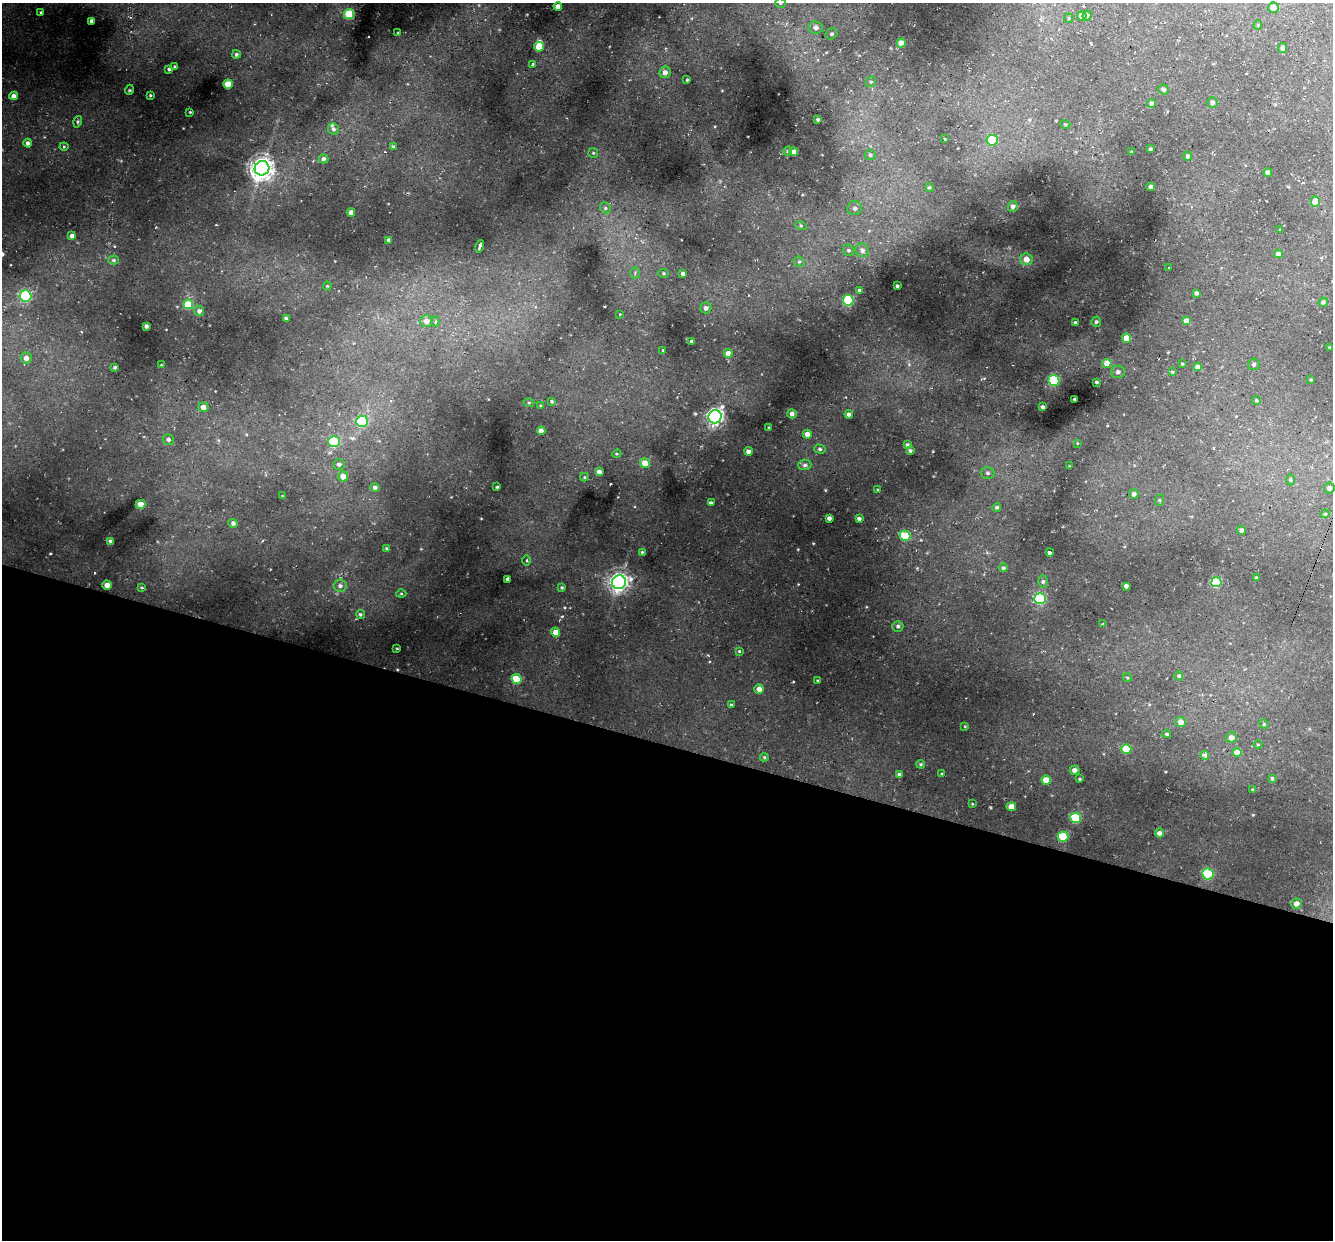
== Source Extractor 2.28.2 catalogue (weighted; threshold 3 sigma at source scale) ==
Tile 14 of 4 x 4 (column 2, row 4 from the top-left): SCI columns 1353-2683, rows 371-1608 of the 5450 x 5447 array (HDU 1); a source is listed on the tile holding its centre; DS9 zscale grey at full resolution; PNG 1335 x 1242 px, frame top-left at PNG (2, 3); each listed source drawn as its Kron ellipse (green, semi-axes under 4 px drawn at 4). Shown black and unused: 40% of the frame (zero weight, under 2 of 3 exposures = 6% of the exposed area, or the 3 px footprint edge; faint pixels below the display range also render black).
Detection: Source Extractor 2.28.2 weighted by HDU 2 'WHT'; one run over the whole footprint, this tile lists its part. Background 0.0372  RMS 0.0052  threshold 0.0235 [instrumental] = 3 sigma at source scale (4.5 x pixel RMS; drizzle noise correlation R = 1.50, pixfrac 1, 0.05/0.05 arcsec/px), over >= 5 px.
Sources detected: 215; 4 cosmic-ray / hot-pixel residue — neither listed nor drawn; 2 inside a brighter listed object's ellipse — not listed separately; the other 209 listed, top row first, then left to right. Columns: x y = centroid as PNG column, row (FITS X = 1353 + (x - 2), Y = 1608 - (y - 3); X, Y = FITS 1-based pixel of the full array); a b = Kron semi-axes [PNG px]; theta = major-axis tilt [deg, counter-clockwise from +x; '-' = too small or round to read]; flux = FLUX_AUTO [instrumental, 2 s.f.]
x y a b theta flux
780 3 5 4 - 0.64
558 6 4 4 - 3.2
1273 7 5 5 - 3
41 12 3 2 - 0.44
349 14 5 5 - 23
1082 16 5 4 - 4.5
1087 16 5 4 - 0.9
1069 18 5 4 - 0.53
92 21 3 3 - 1.4
1258 25 4 4 - 0.61
816 28 7 6 - 2.1
398 33 3 2 - 0.42
831 34 6 5 - 0.87
901 43 4 4 - 5.4
539 47 5 5 - 7.3
1283 48 5 4 - 1.4
236 54 4 4 - 0.73
532 65 3 3 - 1.5
175 67 3 3 - 0.64
169 69 4 3 - 0.92
665 72 6 5 - 2.5
687 80 3 3 - 0.5
871 82 5 5 - 0.72
228 84 4 4 - 10
1163 89 5 5 - 1.3
129 90 5 3 - 0.44
150 95 3 2 - 0.49
14 96 4 4 - 2.1
1212 102 5 5 - 1.6
1151 103 4 4 - 1.6
190 112 3 2 - 0.37
818 119 3 3 - 0.83
78 122 6 3 73 0.63
1065 124 5 3 - 0.43
334 129 6 5 - 1.2
944 139 3 3 - 0.97
992 140 5 5 - 20
28 143 4 4 - 1.3
64 147 4 4 - 0.5
393 147 4 3 - 0.53
1150 149 3 3 - 0.61
788 151 4 3 - 0.56
794 152 4 4 - 4
1131 152 3 2 - 0.4
593 153 5 5 - 0.55
870 155 5 5 - 0.8
1188 156 4 4 - 1.2
324 159 4 4 - 1.2
262 168 7 7 - 370
1268 173 4 4 - 2.9
929 187 4 4 - 0.68
1151 187 4 4 - 2.2
1315 202 5 4 - 8.3
1013 206 5 5 - 1.7
605 208 6 5 - 0.76
855 208 7 7 - 1.4
351 212 4 4 - 2.4
801 226 6 3 -19 0.6
1280 230 3 3 - 0.37
72 236 4 4 - 1.7
389 240 4 4 - 1.1
480 246 6 3 77 2.8
848 250 6 5 - 0.92
862 250 7 6 - 2
1278 254 4 4 - 2.1
1026 259 6 6 - 4.4
114 260 5 4 - 0.78
799 262 6 5 - 0.85
1168 268 3 2 - 0.4
635 273 6 5 - 1
663 273 5 4 - 0.6
683 274 4 4 - 1.4
327 286 4 4 - 0.47
897 286 3 3 - 0.74
860 291 4 4 - 1.4
1196 293 3 3 - 1
26 296 6 5 - 62
848 300 5 5 - 41
1323 302 5 4 - 1.3
188 304 5 5 - 15
706 308 5 5 - 1.5
199 311 5 5 - 1.5
620 314 3 2 - 0.65
286 318 4 3 - 1.1
426 321 6 6 - 3
1186 321 4 4 - 3
435 322 5 4 - 0.67
1096 322 5 5 - 0.93
1075 323 3 3 - 0.97
146 326 4 4 - 1.4
1126 338 4 4 - 6.7
692 341 4 3 - 1.1
1329 348 3 2 - 0.39
663 350 3 2 - 0.69
728 353 4 4 - 2.4
26 358 5 5 - 3.3
1107 363 4 4 - 7
1182 364 3 3 - 0.39
1254 364 6 5 - 1.2
161 365 3 3 - 0.34
115 367 3 3 - 0.75
1198 367 4 4 - 2.1
1118 372 7 6 - 1.3
1172 372 4 3 - 0.55
1054 380 5 5 - 33
1311 380 4 2 - 0.36
1096 382 3 3 - 0.69
1075 399 3 3 - 0.78
1257 400 4 4 - 0.6
552 401 4 3 - 0.55
529 403 5 3 - 0.45
541 406 3 3 - 0.61
203 407 5 5 - 2.6
1043 407 3 3 - 1.4
792 414 5 4 - 1.8
849 414 4 4 - 1.7
715 417 7 6 - 150
362 421 6 6 - 37
769 428 3 3 - 0.56
541 431 4 4 - 3.4
807 434 4 4 - 3
168 439 6 5 - 1.3
334 442 6 5 - 32
1077 443 4 2 - 0.31
907 445 4 3 - 0.76
820 449 6 4 -17 0.83
748 451 4 4 - 2.1
910 451 3 3 - 0.79
617 454 4 3 - 0.49
645 463 5 5 - 5.8
339 464 6 5 - 1.2
805 465 7 5 2 1.2
1069 466 3 2 - 0.3
599 472 4 4 - 2.5
987 473 7 6 - 1.2
343 476 5 5 - 3.7
584 477 4 4 - 0.49
1290 480 5 3 - 0.57
375 487 5 4 - 1.3
497 487 3 3 - 0.43
1329 488 5 5 - 1.6
878 490 3 3 - 0.38
1134 494 5 4 - 1.7
282 496 3 2 - 0.37
1160 500 6 4 72 0.54
711 503 4 4 - 1.2
141 504 5 4 - 7.3
997 507 4 4 - 0.81
1325 514 4 3 - 0.49
829 518 4 4 - 1.7
859 519 4 3 - 1.4
233 523 5 4 - 1.4
1241 530 4 4 - 1.3
905 536 5 5 - 23
110 541 4 3 - 1.1
387 548 4 3 - 0.59
642 552 4 4 - 0.51
1049 552 4 3 - 3.5
526 560 5 3 - 0.63
1003 568 4 4 - 0.92
1256 578 3 3 - 0.53
508 579 4 4 - 2.1
619 582 7 6 - 190
1043 582 6 5 - 0.87
1216 582 5 5 - 29
107 585 4 4 - 4.3
340 586 6 6 - 1.4
1126 586 4 4 - 1.2
142 588 4 3 - 0.44
562 588 4 4 - 0.59
401 593 5 3 - 0.43
1040 599 6 5 - 44
360 614 5 4 - 0.81
1102 624 3 2 - 0.79
898 626 5 5 - 1.1
556 632 4 4 - 4.9
397 649 3 2 - 0.37
739 651 4 3 - 0.44
1179 676 5 4 - 0.71
1127 677 4 3 - 0.37
516 679 5 5 - 14
817 681 4 3 - 0.43
759 689 5 4 - 3.1
731 705 3 3 - 0.57
1181 722 5 5 - 3.9
1264 724 5 4 - 0.57
965 726 3 2 - 0.35
1167 734 4 3 - 0.68
1231 738 5 5 - 2.7
1258 745 4 4 - 0.44
1126 749 5 4 - 14
1237 753 4 4 - 4.8
1204 755 4 4 - 3.7
764 757 4 4 - 0.54
921 764 4 3 - 0.57
1075 770 5 4 - 2.2
942 774 3 3 - 0.38
899 775 4 4 - 1.3
1272 778 3 3 - 0.56
1080 779 3 3 - 0.54
1046 780 5 4 - 7.2
1253 790 3 3 - 0.46
972 804 3 3 - 0.39
1011 807 5 4 - 5.5
1076 818 5 5 - 31
1159 833 4 4 - 2
1063 837 5 5 - 25
1208 874 5 5 - 39
1296 904 5 5 - 2.2
Isophote crosses this tile's border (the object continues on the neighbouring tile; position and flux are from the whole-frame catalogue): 3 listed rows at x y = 780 3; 558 6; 1329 488